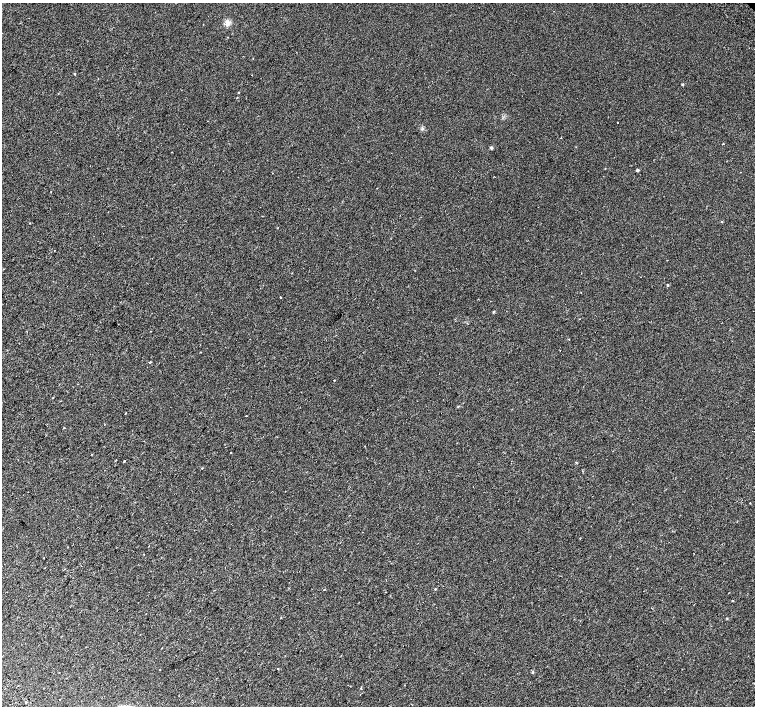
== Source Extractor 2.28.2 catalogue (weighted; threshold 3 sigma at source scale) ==
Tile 7 of 4 x 4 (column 3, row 2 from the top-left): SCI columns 3064-4568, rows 3067-4473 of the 6117 x 6075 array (HDU 1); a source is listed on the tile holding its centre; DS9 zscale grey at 2 x 2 block average (1 PNG px = mean of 2 x 2 image px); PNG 757 x 708 px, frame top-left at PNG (2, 3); no overlay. Shown black and unused: <1% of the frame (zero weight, under 2 of 3 exposures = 3% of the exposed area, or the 3 px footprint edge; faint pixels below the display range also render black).
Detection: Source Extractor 2.28.2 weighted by HDU 2 'WHT'; one run over the whole footprint, this tile lists its part. Background 1.89e-04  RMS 0.0041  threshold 0.0183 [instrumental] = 3 sigma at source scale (4.5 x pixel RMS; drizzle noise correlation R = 1.50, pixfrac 1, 0.0396/0.0396 arcsec/px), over >= 5 px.
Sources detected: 30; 2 cosmic-ray / hot-pixel residue — not listed; the other 28 listed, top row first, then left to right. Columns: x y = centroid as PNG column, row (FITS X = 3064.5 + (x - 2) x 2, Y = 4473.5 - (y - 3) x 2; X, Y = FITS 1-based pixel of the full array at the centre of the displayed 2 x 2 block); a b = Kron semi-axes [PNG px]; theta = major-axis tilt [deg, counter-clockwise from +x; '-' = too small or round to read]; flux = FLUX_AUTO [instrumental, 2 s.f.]
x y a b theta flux
228 23 8 5 35 3.3
74 74 2 2 - 0.52
682 84 3 3 - 0.82
617 122 2 2 - 0.81
561 138 2 2 - 0.54
723 143 2 2 - 0.46
491 148 4 3 - 1.1
637 170 3 3 - 1.2
721 221 3 2 - 0.44
54 250 2 2 - 0.97
668 285 3 3 - 0.69
280 297 2 2 - 2.9
493 312 3 3 - 0.81
569 339 2 2 - 0.41
150 362 2 2 - 1.3
334 380 2 2 - 1.3
126 413 2 2 - 0.45
246 416 2 2 - 1.8
64 428 2 2 - 0.79
231 452 2 2 - 2.3
124 461 2 2 - 9.6
694 554 2 2 - 0.32
44 558 2 2 - 0.39
435 589 3 2 - 0.48
278 669 2 2 - 1.9
533 672 3 2 - 0.67
361 688 2 2 - 0.84
26 702 2 2 - 0.6
Diffuse or blended objects may show on this block-average render without a row.